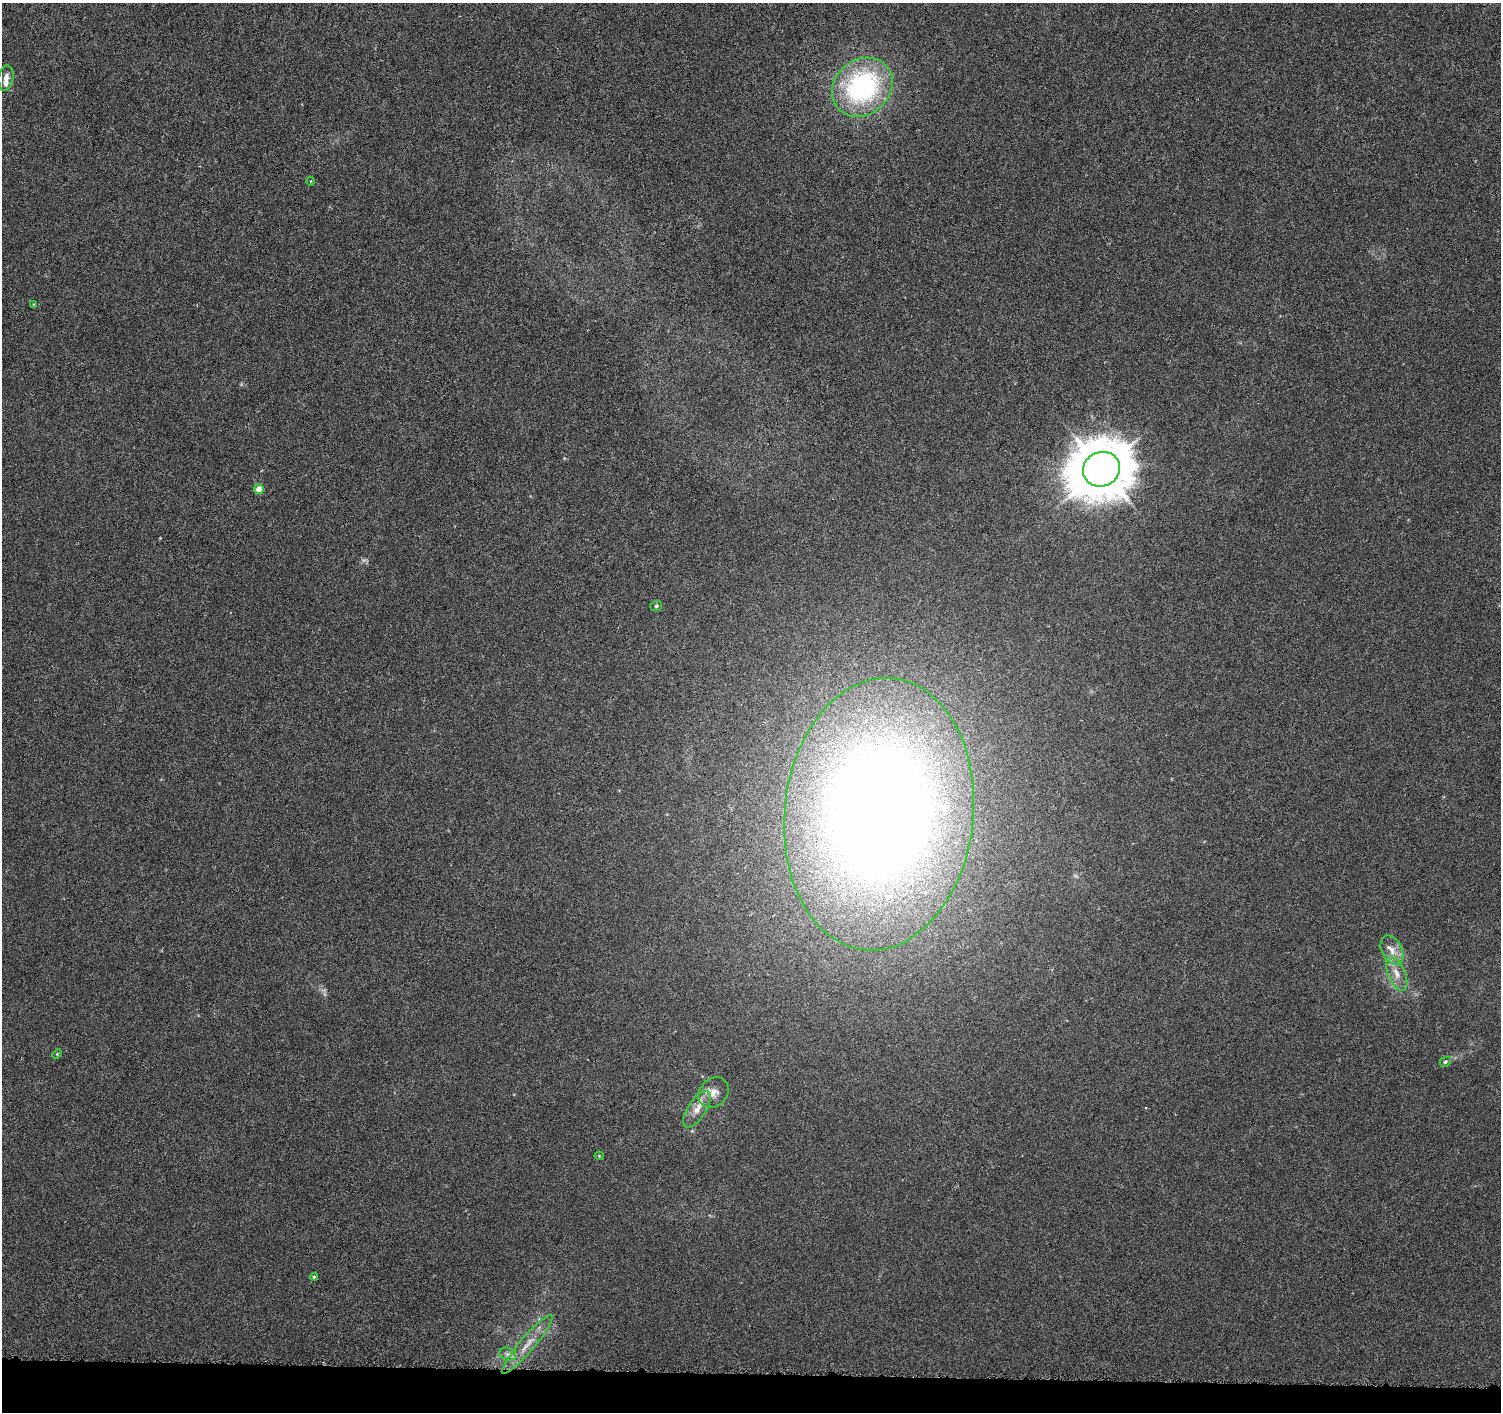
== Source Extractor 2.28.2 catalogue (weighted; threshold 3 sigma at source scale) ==
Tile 8 of 3 x 3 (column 2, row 3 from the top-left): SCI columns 1508-3006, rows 283-1692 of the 4509 x 4744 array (HDU 1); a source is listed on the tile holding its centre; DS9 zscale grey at full resolution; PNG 1503 x 1414 px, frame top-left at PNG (2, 3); each listed source drawn as its Kron ellipse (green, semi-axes under 4 px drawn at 4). Shown black and unused: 3% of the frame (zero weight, under 4 of 8 exposures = <1% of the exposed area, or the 3 px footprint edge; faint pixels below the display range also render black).
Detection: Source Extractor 2.28.2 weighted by HDU 2 'WHT'; one run over the whole footprint, this tile lists its part. Background -0.00797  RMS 0.0022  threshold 0.00902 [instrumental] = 3 sigma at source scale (4.09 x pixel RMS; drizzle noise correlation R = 1.36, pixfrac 0.8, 0.0396/0.0396 arcsec/px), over >= 5 px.
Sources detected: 20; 2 inside a brighter listed object's ellipse — not listed separately; the other 18 listed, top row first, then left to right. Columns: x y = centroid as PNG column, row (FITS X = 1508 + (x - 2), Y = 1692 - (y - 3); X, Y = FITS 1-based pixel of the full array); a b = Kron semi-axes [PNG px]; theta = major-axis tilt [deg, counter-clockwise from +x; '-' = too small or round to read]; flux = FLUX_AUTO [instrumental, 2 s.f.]
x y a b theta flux
6 78 13 7 81 1.4
862 87 32 27 40 37
311 181 4 3 - 0.17
34 304 4 3 - 0.21
1101 469 19 17 24 1100
259 489 5 5 - 2.2
656 606 6 5 - 0.37
879 814 137 94 84 360
1392 950 15 10 -62 2.3
1397 973 18 8 -67 2.4
57 1054 5 4 - 0.21
1445 1062 5 4 - 0.41
713 1093 16 13 42 2.3
697 1109 21 9 58 2.5
599 1156 4 4 - 0.22
314 1277 4 4 - 0.28
527 1344 38 7 49 3.4
508 1354 8 6 -19 0.7